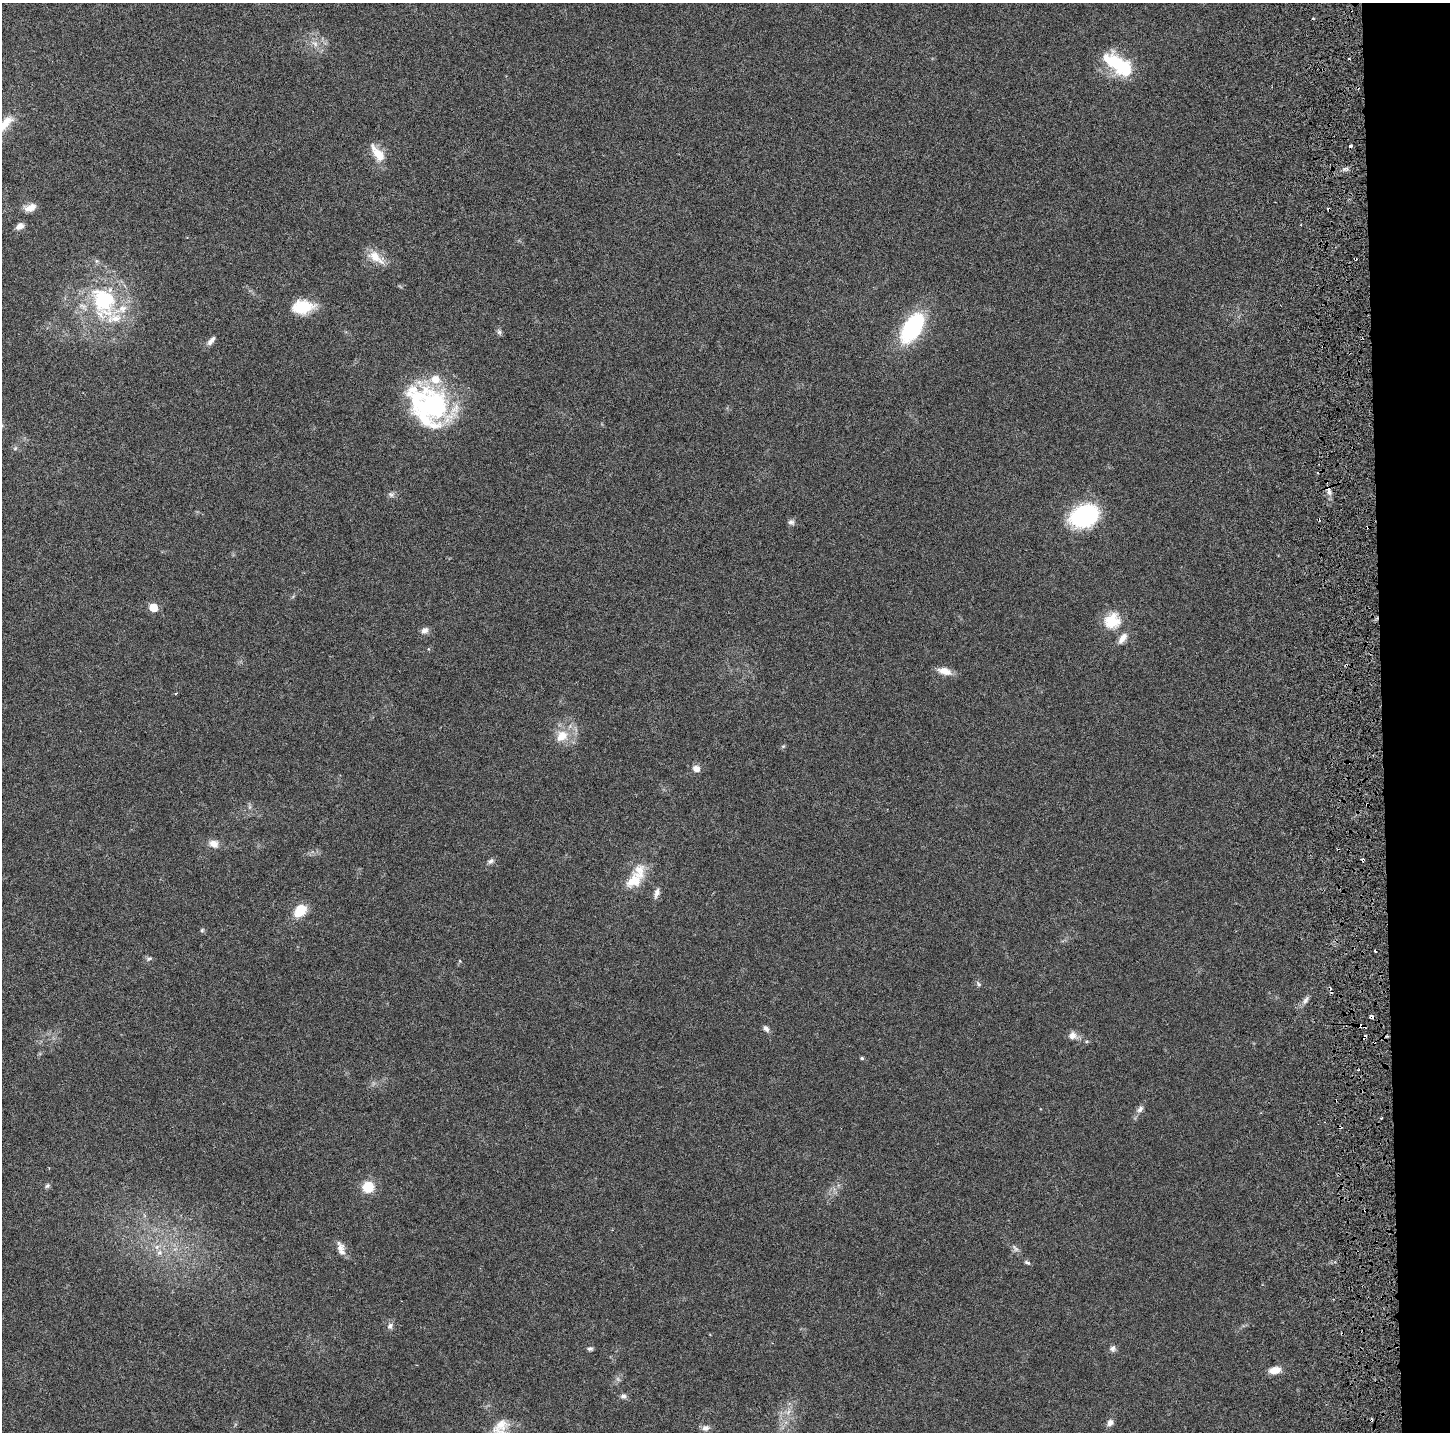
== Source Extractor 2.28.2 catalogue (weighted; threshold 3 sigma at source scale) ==
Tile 6 of 3 x 3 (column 3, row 2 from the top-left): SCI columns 3111-4558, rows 1516-2945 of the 4778 x 4489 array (HDU 1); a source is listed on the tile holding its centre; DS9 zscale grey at full resolution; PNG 1452 x 1434 px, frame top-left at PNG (2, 3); no overlay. Shown black and unused: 5% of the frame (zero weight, under 3 of 6 exposures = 9% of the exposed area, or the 3 px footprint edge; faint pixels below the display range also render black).
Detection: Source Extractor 2.28.2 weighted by HDU 2 'WHT'; one run over the whole footprint, this tile lists its part. Background 0.0271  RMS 0.0022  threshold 0.00913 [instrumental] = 3 sigma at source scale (4.09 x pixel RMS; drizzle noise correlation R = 1.36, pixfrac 0.8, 0.0396/0.0396 arcsec/px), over >= 5 px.
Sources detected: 82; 1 too faint to see at this stretch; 2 inside a brighter object's white glare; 10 cosmic-ray / hot-pixel residue — not listed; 5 inside a brighter listed object's ellipse — not listed separately; the other 64 listed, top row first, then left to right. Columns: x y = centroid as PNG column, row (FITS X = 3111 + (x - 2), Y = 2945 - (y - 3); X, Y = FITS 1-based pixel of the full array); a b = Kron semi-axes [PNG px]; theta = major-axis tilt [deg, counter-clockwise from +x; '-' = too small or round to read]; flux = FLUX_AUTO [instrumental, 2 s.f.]
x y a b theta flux
315 43 10 7 -48 1.2
1118 64 36 16 -35 12
5 124 33 11 46 3.8
378 153 24 10 -53 3.7
30 208 13 8 21 2
20 226 9 7 31 1.3
376 257 25 11 -37 3.3
1355 259 3 2 - 0.27
103 301 47 34 -69 22
302 307 24 14 5 6.7
912 328 25 13 57 26
499 332 9 6 -70 0.52
211 340 13 6 49 1.1
432 407 53 39 -30 30
15 448 6 5 - 0.37
1329 491 13 6 -74 1.2
391 494 9 7 -31 0.61
1084 516 24 17 17 28
791 522 9 7 -24 0.64
1368 527 4 3 - 0.47
153 607 6 5 - 5.3
1112 621 21 19 29 5.2
425 630 10 8 36 1
1122 638 14 7 56 1.6
945 671 17 8 -15 2.2
176 693 4 3 - 0.19
562 736 19 15 41 4
783 746 6 4 18 0.28
696 768 8 6 -27 1.4
1367 805 5 3 - 0.21
214 844 11 9 -15 1.7
491 861 9 6 36 0.64
633 881 25 19 45 4.9
657 893 14 6 72 1
300 910 14 10 50 5.2
202 930 6 5 - 0.32
149 959 9 5 12 0.47
460 961 5 3 - 0.18
978 984 9 5 -50 0.43
1305 1000 10 6 46 0.78
1372 1017 5 4 - 1.9
766 1029 9 6 -54 0.77
1072 1035 11 10 - 1.3
1365 1037 5 3 - 0.49
862 1058 4 4 - 0.31
1140 1109 11 7 49 0.87
1381 1118 2 2 - 0.2
1340 1127 5 3 - 0.28
47 1186 8 5 44 0.45
368 1187 12 12 - 4.3
1365 1210 5 3 - 0.22
340 1248 15 9 -81 1.6
1015 1248 12 5 -53 0.73
159 1253 8 7 - 0.97
1027 1262 9 4 -28 0.41
390 1326 10 7 62 0.81
1113 1348 9 8 - 0.71
590 1349 7 5 0 0.44
1275 1370 11 7 11 2.5
623 1396 8 7 - 0.66
788 1412 10 5 55 0.93
1110 1422 8 7 - 0.99
500 1428 33 23 69 6.9
705 1428 9 8 - 1
Overlapping masked pixels (flux is a lower limit): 8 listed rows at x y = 1355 259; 1329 491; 1368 527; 1367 805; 1372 1017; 1365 1037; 1340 1127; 1365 1210
Isophote crosses this tile's border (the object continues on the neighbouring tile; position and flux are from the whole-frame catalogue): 2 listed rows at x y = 5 124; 500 1428